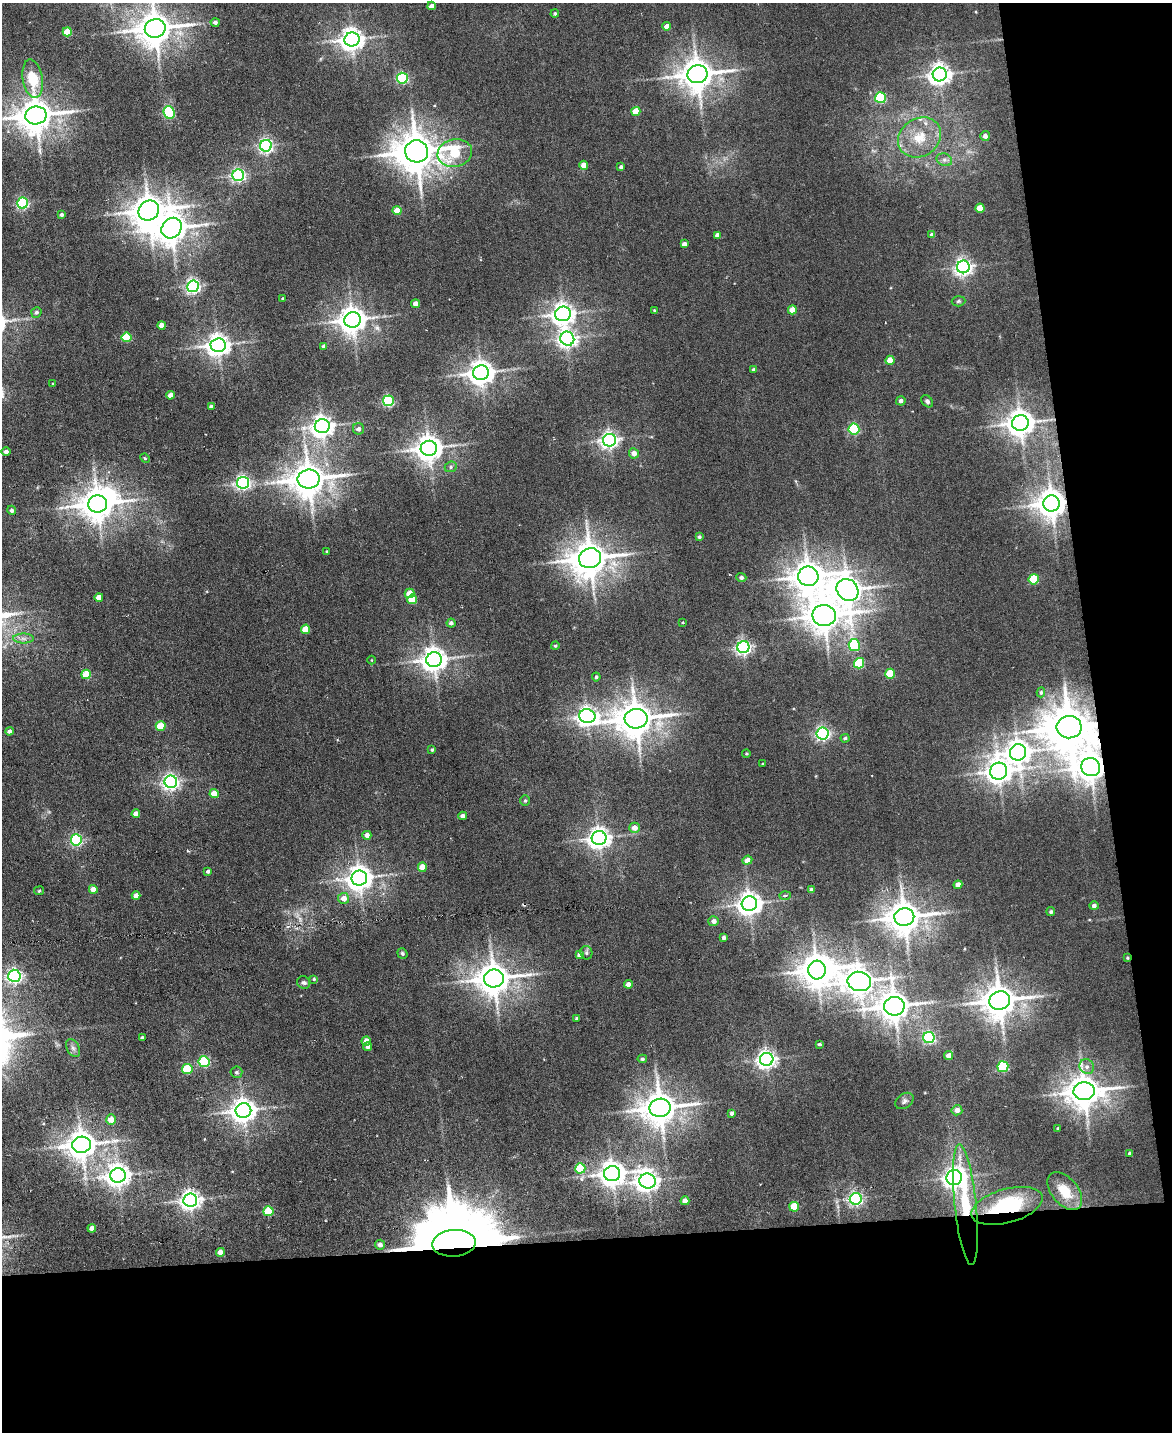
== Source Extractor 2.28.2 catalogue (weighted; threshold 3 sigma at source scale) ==
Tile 12 of 4 x 3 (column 4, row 3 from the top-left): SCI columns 3512-4681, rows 238-1667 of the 4681 x 4658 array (HDU 1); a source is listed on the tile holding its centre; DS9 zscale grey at full resolution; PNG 1174 x 1434 px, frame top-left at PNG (2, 3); each listed source drawn as its Kron ellipse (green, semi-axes under 4 px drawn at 4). Shown black and unused: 20% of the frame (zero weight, under 3 of 6 exposures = <1% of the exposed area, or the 3 px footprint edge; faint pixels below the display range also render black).
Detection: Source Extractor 2.28.2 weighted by HDU 2 'WHT'; one run over the whole footprint, this tile lists its part. Background 0.00663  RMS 0.0082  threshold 0.0334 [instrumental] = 3 sigma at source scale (4.09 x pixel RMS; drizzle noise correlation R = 1.36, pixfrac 0.8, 0.05/0.05 arcsec/px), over >= 5 px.
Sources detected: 196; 1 too faint to see at this stretch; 2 inside a brighter object's white glare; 1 cosmic-ray / hot-pixel residue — neither listed nor drawn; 1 inside a brighter listed object's ellipse — not listed separately; the other 191 listed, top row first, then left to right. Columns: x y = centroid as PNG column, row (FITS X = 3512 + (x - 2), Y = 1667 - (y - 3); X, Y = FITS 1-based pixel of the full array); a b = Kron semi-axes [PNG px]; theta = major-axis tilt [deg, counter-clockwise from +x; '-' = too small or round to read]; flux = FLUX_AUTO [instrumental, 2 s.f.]
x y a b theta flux
432 6 4 4 - 4.3
555 14 4 4 - 1.3
215 22 4 4 - 2.4
667 26 4 4 - 5.6
155 28 10 9 - 1700
67 32 4 4 - 16
352 39 7 7 - 650
697 74 10 9 - 1500
940 74 7 7 - 530
402 78 5 5 - 88
33 79 19 10 -81 26
880 98 5 5 - 73
636 111 4 4 - 14
169 113 6 5 - 61
36 115 11 9 10 1700
985 136 5 4 - 4
920 137 23 19 32 23
266 146 6 6 - 200
417 151 11 11 - 2400
455 153 17 13 10 46
944 160 8 6 -20 2.6
584 165 4 4 - 6.6
621 167 4 3 - 1.7
238 175 6 5 - 180
23 203 5 5 - 100
980 208 4 4 - 13
149 211 10 9 - 1400
397 211 4 4 - 13
62 215 4 4 - 1.7
172 228 11 9 46 1300
717 235 4 4 - 3.5
932 235 4 4 - 3.3
684 244 4 4 - 3.9
963 267 6 6 - 310
193 286 6 6 - 200
283 299 3 3 - 0.83
958 301 7 5 3 1.3
415 304 4 4 - 5.3
654 310 3 3 - 0.62
792 310 4 4 - 11
36 312 5 5 - 2.2
563 314 8 7 - 560
352 320 8 7 - 930
162 325 4 4 - 8
126 337 5 5 - 33
567 339 7 7 - 330
218 345 7 7 - 630
324 346 4 4 - 3.7
890 360 4 4 - 9.2
754 369 4 4 - 1.2
481 373 8 7 - 790
53 383 3 2 - 0.67
170 395 4 4 - 5.8
388 401 5 5 - 98
901 401 4 4 - 2.4
927 401 7 5 -48 1.9
211 406 4 3 - 1.9
1020 423 8 8 - 970
322 426 7 7 - 550
358 429 6 5 - 3.2
854 429 5 5 - 77
610 440 6 6 - 300
429 448 8 7 - 910
6 452 4 4 - 2.8
634 453 5 5 - 5.4
145 458 5 4 - 0.95
451 467 6 5 - 1.5
309 479 11 9 10 1700
243 483 6 6 - 220
1052 503 8 8 - 1200
98 504 9 8 - 1400
12 510 4 4 - 2.1
699 537 4 3 - 1.4
327 552 3 3 - 0.89
590 558 11 10 - 1800
808 576 10 9 - 1400
741 578 5 4 - 2
1034 579 5 5 - 37
847 590 12 10 -48 1100
409 593 5 4 - 11
99 597 4 4 - 7.2
412 599 5 5 - 23
824 615 12 10 -10 1500
451 623 4 4 - 2.5
683 623 3 2 - 0.6
305 629 5 4 - 13
23 638 10 5 -1 3.1
854 645 6 5 - 63
555 646 4 4 - 1.2
743 647 6 6 - 220
372 660 4 3 - 0.52
434 660 8 7 - 750
859 663 5 5 - 49
86 674 5 5 - 24
890 674 5 5 - 23
596 677 4 3 - 1.5
1041 692 5 4 - 1.1
587 716 8 7 - 410
636 719 11 10 - 1800
161 726 5 4 - 21
1069 727 12 11 - 3200
9 731 4 4 - 2.5
823 734 6 6 - 190
845 738 4 4 - 1.4
432 750 3 3 - 1
1018 752 8 8 - 750
746 754 4 3 - 0.7
763 764 3 2 - 0.59
1091 767 9 9 - 1200
999 771 8 8 - 770
171 782 6 6 - 280
214 794 4 4 - 14
525 801 5 5 - 1.1
136 814 4 4 - 6.2
463 816 4 4 - 3.2
634 828 5 5 - 7
367 835 4 4 - 4.4
599 838 7 7 - 540
76 840 5 5 - 110
747 860 5 4 - 6
422 867 4 4 - 10
208 871 4 4 - 2.1
359 878 8 7 - 810
958 885 4 4 - 6.5
93 889 4 4 - 7.5
812 890 4 4 - 2.8
39 891 5 4 - 0.82
136 896 4 4 - 5.3
785 896 6 4 2 1.2
343 898 5 5 - 6.3
749 904 7 7 - 670
1094 906 4 4 - 2.9
1051 912 4 4 - 1.5
904 917 10 8 11 1600
714 921 5 5 - 3.6
724 937 4 3 - 2.1
402 953 5 4 - 1.3
586 953 7 6 - 1.6
579 955 4 4 - 3
1127 958 4 4 - 0.76
817 970 9 8 - 1300
14 976 6 6 - 220
494 978 10 9 - 1500
314 979 4 4 - 0.97
859 981 12 9 -11 940
304 982 7 6 - 1.9
628 984 4 4 - 3.7
1000 1000 10 9 - 1600
894 1006 10 9 - 1200
577 1018 3 3 - 1.6
929 1037 5 5 - 120
142 1038 3 3 - 1.3
366 1041 4 4 - 5.7
819 1044 4 3 - 1.2
368 1047 4 4 - 2.5
73 1048 10 6 -62 2.6
949 1056 4 4 - 5.7
642 1059 5 4 - 1.4
767 1059 6 6 - 380
204 1062 5 5 - 66
1003 1067 5 5 - 66
1087 1067 7 7 - 3
187 1069 5 5 - 30
236 1072 6 5 - 1.7
1084 1091 10 9 - 1600
904 1101 10 7 35 2.5
660 1108 10 9 - 1600
957 1110 5 5 - 4.7
243 1111 8 7 - 740
732 1113 4 3 - 1.8
111 1120 5 5 - 10
1058 1128 3 3 - 1.2
81 1145 9 8 - 1200
1129 1154 3 3 - 1.7
580 1168 5 5 - 29
612 1174 8 7 - 780
118 1175 7 7 - 640
954 1178 8 7 - 470
648 1181 8 7 - 530
1065 1191 22 13 -50 20
856 1199 6 6 - 180
190 1200 7 6 - 460
685 1201 4 4 - 6.2
965 1205 60 11 -84 45
1007 1206 36 17 15 68
794 1207 5 5 - 20
268 1211 5 5 - 30
92 1228 4 4 - 5.9
454 1243 22 13 4 13000
380 1245 5 5 - 3.7
220 1252 4 4 - 5.9
Overlapping masked pixels (flux is a lower limit): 7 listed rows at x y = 1052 503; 1069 727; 1091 767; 1127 958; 965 1205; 1007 1206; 454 1243
Isophote crosses this tile's border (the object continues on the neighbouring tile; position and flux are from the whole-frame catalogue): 2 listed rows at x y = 155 28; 36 115